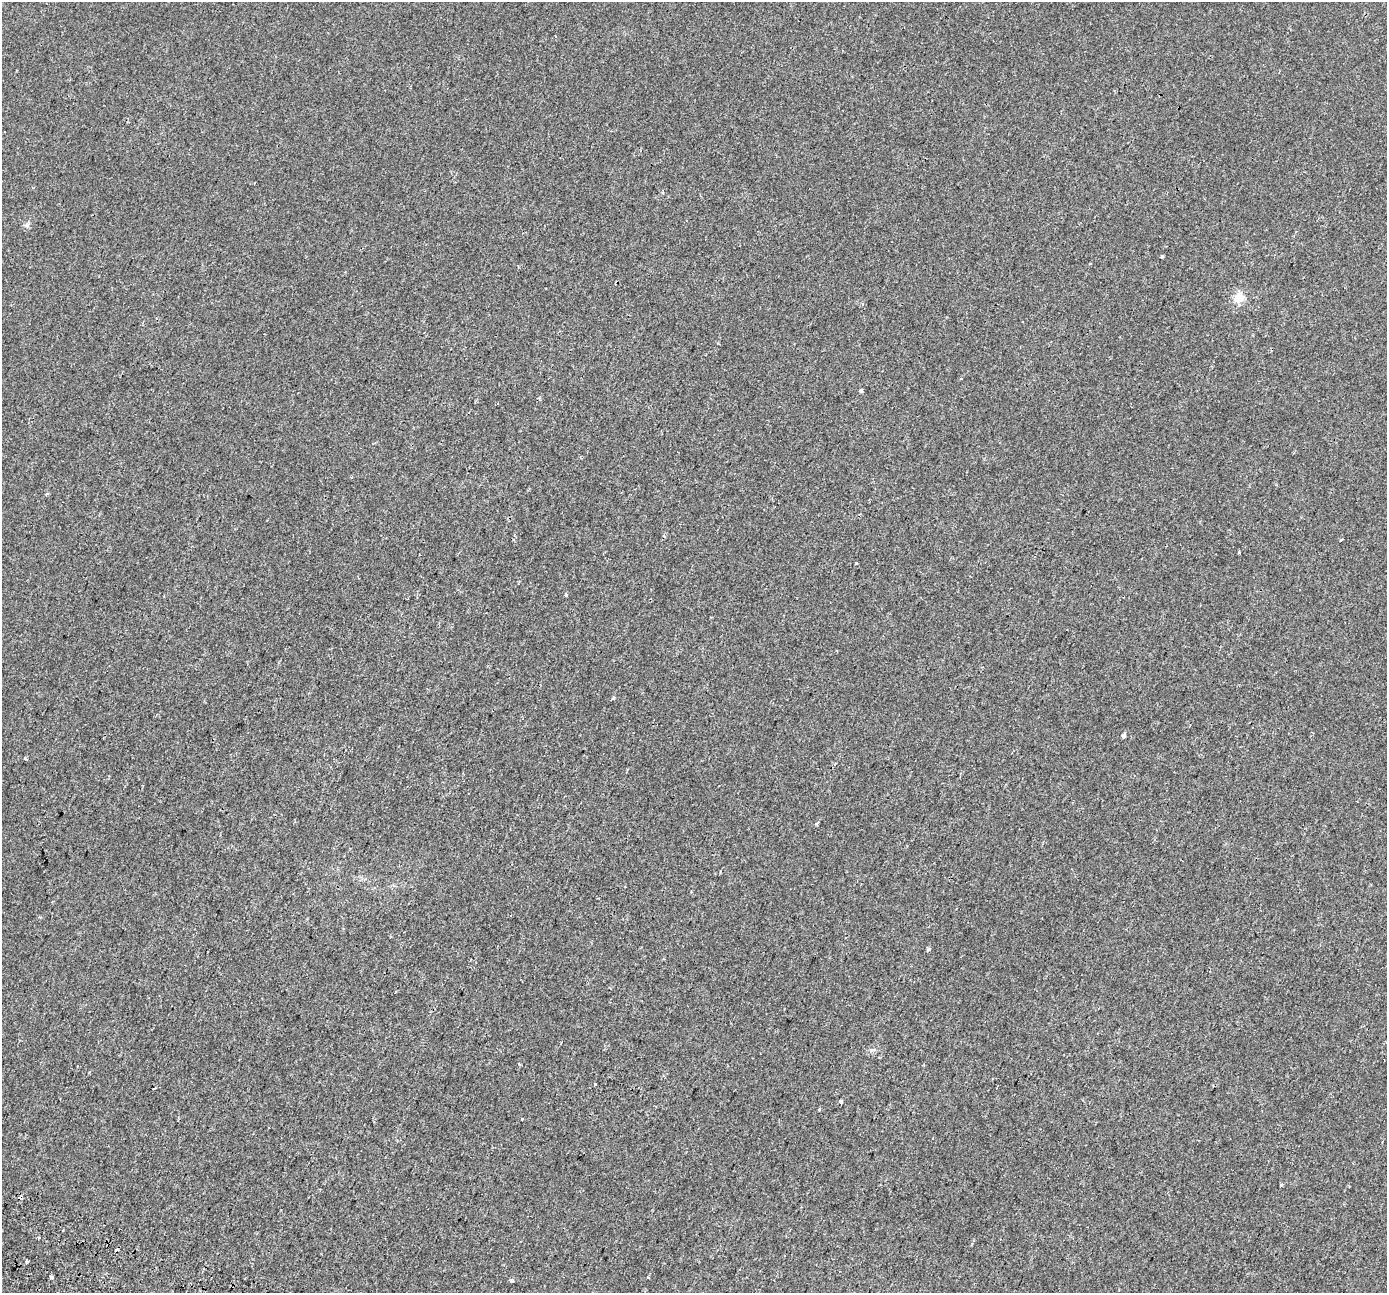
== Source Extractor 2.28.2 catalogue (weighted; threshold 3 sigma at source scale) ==
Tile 7 of 4 x 4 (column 3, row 2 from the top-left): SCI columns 2842-4226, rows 2878-4168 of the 5688 x 5824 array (HDU 1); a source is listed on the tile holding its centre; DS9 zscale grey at full resolution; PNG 1389 x 1295 px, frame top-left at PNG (2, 2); no overlay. Shown black and unused: <1% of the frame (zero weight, under 2 of 3 exposures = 5% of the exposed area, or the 3 px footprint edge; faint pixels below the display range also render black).
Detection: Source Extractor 2.28.2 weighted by HDU 2 'WHT'; one run over the whole footprint, this tile lists its part. Background 0.00226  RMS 0.0026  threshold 0.0117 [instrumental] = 3 sigma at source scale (4.5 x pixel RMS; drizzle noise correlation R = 1.50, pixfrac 1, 0.0396/0.0396 arcsec/px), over >= 5 px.
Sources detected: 28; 3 cosmic-ray / hot-pixel residue — not listed; the other 25 listed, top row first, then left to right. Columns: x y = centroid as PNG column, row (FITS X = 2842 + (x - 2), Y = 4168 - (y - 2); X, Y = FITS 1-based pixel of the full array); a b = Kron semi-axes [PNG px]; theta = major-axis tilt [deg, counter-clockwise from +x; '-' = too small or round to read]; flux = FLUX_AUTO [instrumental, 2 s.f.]
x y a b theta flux
27 225 6 6 - 0.58
1162 256 3 3 - 0.32
1239 298 5 5 - 14
1023 322 2 2 - 0.18
861 390 4 3 - 1
1341 540 4 2 - 0.24
1239 552 3 2 - 0.32
856 563 3 3 - 0.99
566 595 3 3 - 1.1
613 698 4 3 - 0.57
1124 735 5 4 - 0.62
25 759 5 3 - 0.25
817 823 6 3 63 0.34
40 917 5 3 - 0.33
928 949 4 4 - 0.64
395 992 3 2 - 0.25
595 1084 3 3 - 1.2
841 1101 4 3 - 1.1
819 1110 4 3 - 0.23
522 1119 3 3 - 1.3
1281 1185 3 3 - 0.4
39 1237 3 3 - 1.6
27 1261 3 3 - 0.71
51 1277 4 3 - 0.47
511 1280 5 3 - 0.42